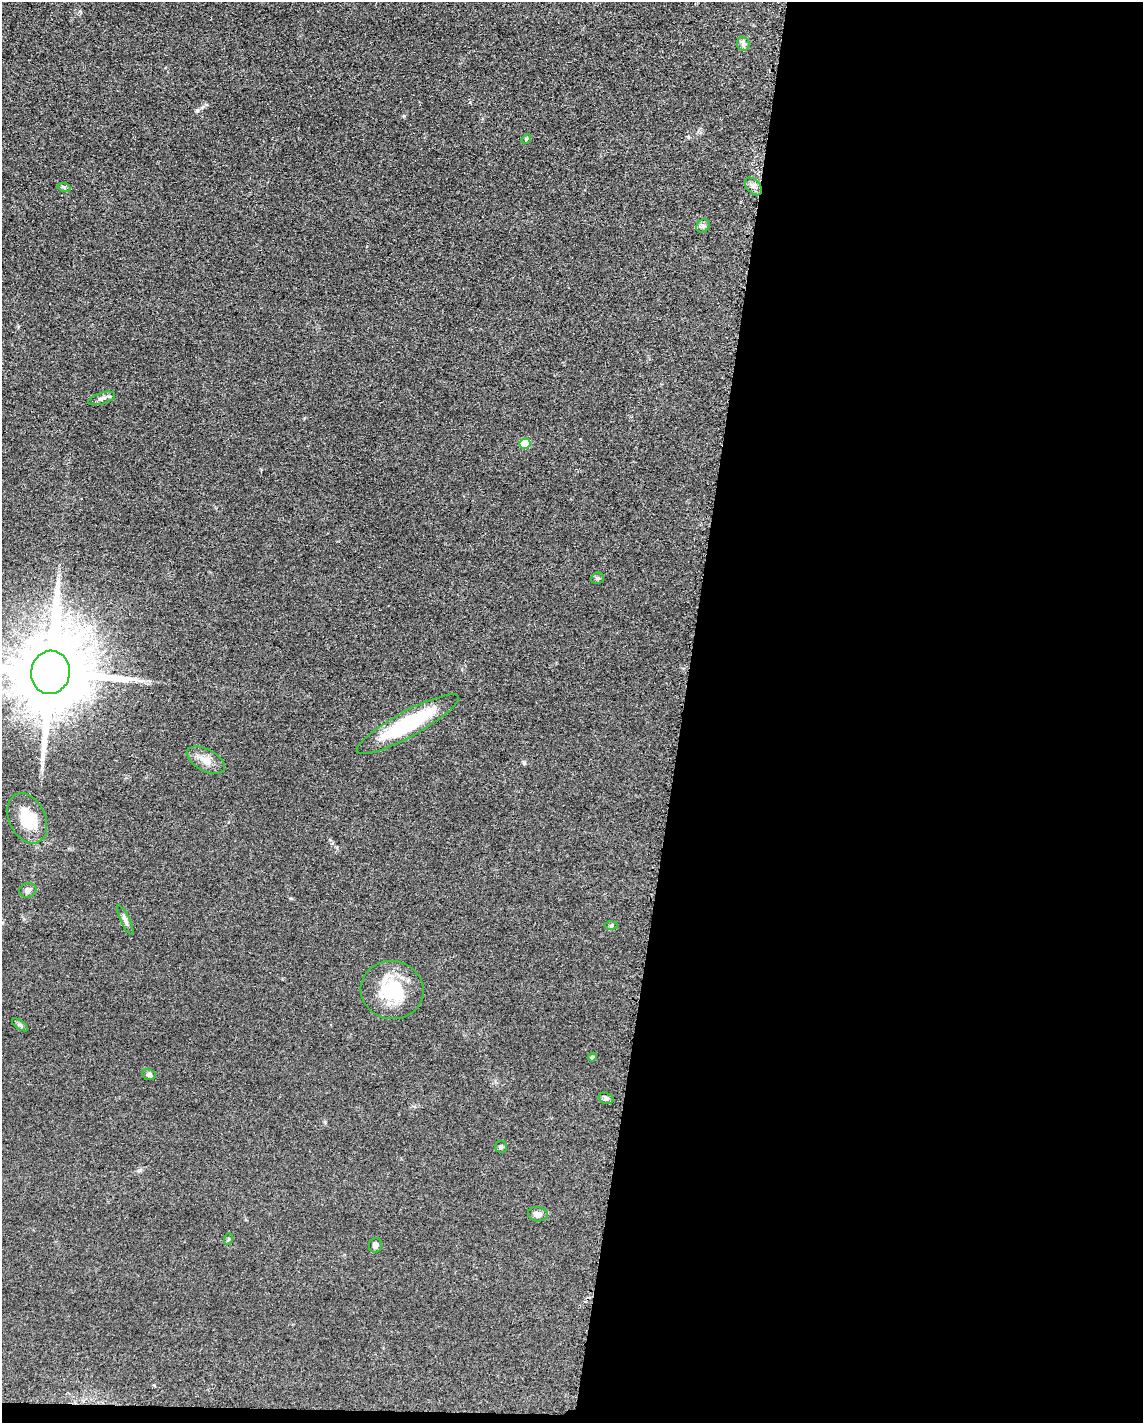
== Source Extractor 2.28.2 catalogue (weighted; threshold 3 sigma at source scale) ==
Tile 12 of 4 x 3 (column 4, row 3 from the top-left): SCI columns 3437-4577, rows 229-1649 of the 4591 x 4659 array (HDU 1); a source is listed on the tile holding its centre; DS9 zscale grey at full resolution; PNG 1145 x 1425 px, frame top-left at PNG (2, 2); each listed source drawn as its Kron ellipse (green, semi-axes under 4 px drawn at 4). Shown black and unused: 41% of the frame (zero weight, under 3 of 5 exposures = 4% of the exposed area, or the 3 px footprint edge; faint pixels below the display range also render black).
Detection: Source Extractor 2.28.2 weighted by HDU 2 'WHT'; one run over the whole footprint, this tile lists its part. Background 0.0483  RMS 0.0056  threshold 0.0254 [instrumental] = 3 sigma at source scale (4.5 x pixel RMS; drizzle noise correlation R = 1.50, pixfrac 1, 0.05/0.05 arcsec/px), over >= 5 px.
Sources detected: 26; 2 inside a brighter listed object's ellipse — not listed separately; the other 24 listed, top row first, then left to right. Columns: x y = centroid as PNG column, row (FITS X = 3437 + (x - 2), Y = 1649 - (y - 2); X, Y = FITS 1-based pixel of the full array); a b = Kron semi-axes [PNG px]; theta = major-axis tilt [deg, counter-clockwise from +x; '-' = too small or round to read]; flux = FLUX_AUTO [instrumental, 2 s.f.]
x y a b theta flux
743 44 7 6 - 1.5
526 139 5 4 - 0.71
753 186 10 6 -47 2.7
64 187 7 4 -18 0.84
703 226 7 6 - 1.3
102 398 14 5 18 2.2
525 444 5 5 - 14
597 578 7 5 16 1.1
50 672 22 19 80 8700
408 724 57 12 29 45
206 760 21 10 -28 6.1
27 818 26 18 -64 19
28 890 8 7 - 2.2
125 920 16 4 -65 2
611 925 6 4 1 0.89
392 990 31 29 -11 28
20 1025 9 4 -35 1.2
592 1057 4 4 - 0.57
149 1075 7 5 -12 1.7
606 1098 8 5 -18 1.4
501 1147 6 6 - 1.2
538 1214 10 7 -6 2.8
228 1239 6 3 72 0.61
375 1245 7 6 - 2.3
Isophote crosses this tile's border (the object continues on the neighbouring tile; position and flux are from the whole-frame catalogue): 1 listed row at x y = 50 672
Unlisted compact peaks at least as high as the median listed source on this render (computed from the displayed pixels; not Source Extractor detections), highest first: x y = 197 110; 404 116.